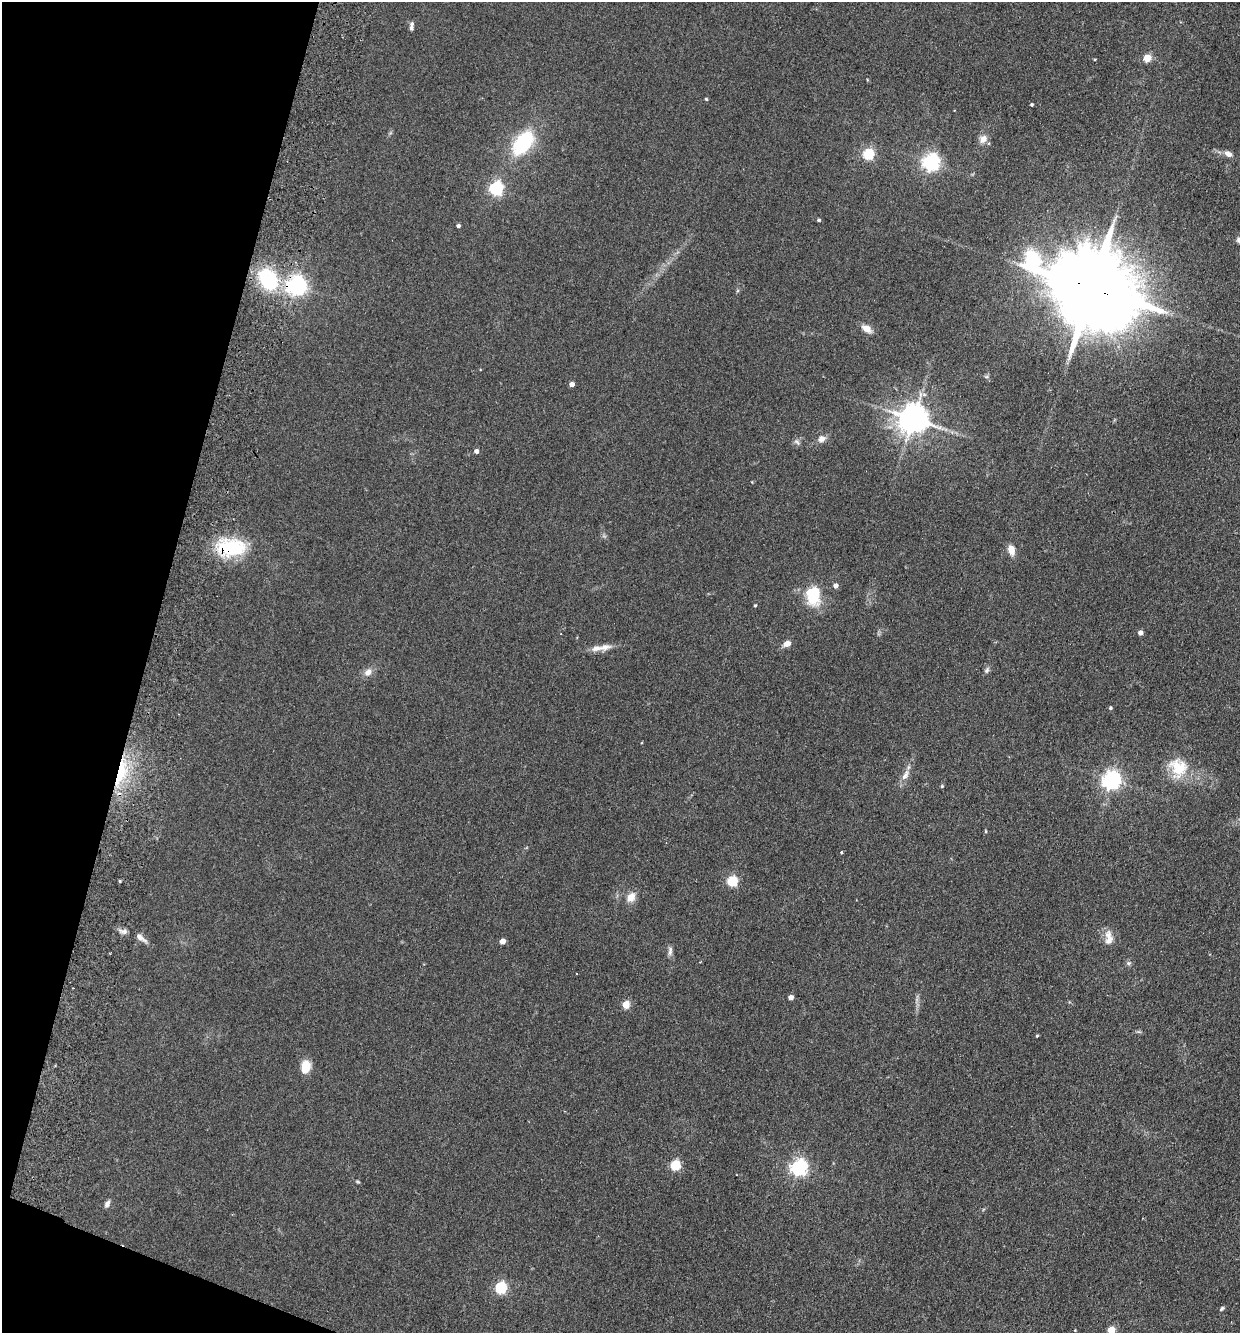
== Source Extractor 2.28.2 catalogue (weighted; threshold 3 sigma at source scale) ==
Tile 9 of 4 x 4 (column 1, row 3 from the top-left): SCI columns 316-1553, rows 1354-2684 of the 5452 x 5368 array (HDU 1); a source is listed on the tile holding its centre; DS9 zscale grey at full resolution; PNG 1242 x 1335 px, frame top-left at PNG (2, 2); no overlay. Shown black and unused: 13% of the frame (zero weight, under 2 of 3 exposures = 3% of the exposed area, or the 3 px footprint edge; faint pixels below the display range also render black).
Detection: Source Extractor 2.28.2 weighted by HDU 2 'WHT'; one run over the whole footprint, this tile lists its part. Background 0.15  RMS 0.011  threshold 0.0505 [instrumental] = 3 sigma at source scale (4.5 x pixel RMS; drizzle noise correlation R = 1.50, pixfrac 1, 0.05/0.05 arcsec/px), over >= 5 px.
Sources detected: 68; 3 cosmic-ray / hot-pixel residue — not listed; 3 inside a brighter listed object's ellipse — not listed separately; the other 62 listed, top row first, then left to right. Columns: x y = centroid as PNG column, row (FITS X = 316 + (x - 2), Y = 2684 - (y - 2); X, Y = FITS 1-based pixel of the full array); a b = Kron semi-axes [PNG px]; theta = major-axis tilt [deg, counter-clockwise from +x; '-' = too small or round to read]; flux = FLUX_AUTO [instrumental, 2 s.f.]
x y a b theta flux
411 24 8 6 88 2.7
1147 58 5 5 - 33
1094 59 3 3 - 1
706 99 4 3 - 1.3
1032 104 3 3 - 1.6
983 139 11 9 37 7
523 143 25 14 52 84
868 154 5 5 - 110
1228 154 11 7 -26 5.7
931 162 6 6 - 410
496 188 6 6 - 220
819 220 4 4 - 1.8
458 226 4 4 - 2.6
268 279 26 18 -58 77
296 286 7 6 - 580
1091 288 29 20 -24 18000
867 329 13 8 -32 8.7
986 377 6 4 0 1.7
572 384 4 4 - 6
913 419 9 8 - 1800
822 439 10 8 22 6.3
797 442 11 4 -45 2.6
476 451 4 4 - 4.8
231 547 35 19 -3 70
1011 550 13 7 -76 9.3
835 586 5 5 - 5.4
813 595 22 16 -86 42
755 605 4 3 - 1.2
1140 633 4 4 - 5.9
787 644 7 5 20 8.7
604 647 19 9 8 9
987 670 9 6 62 2.8
368 672 12 8 44 7.4
1110 708 4 4 - 1.7
1178 767 27 23 -69 36
121 773 44 13 73 57
905 775 18 8 62 8.6
1111 780 7 6 - 510
942 786 4 4 - 1.3
986 831 5 3 - 1.1
841 852 3 3 - 2.4
120 881 4 3 - 1.2
732 881 5 5 - 88
631 897 13 10 56 10
123 931 11 6 -6 4.2
1108 935 15 11 -76 9.6
141 938 18 6 -40 6.8
502 941 4 4 - 11
670 951 13 5 86 4.1
1129 963 7 5 21 2.3
791 997 4 4 - 6.5
626 1005 5 5 - 29
1037 1036 4 3 - 1.1
305 1066 12 8 84 22
675 1165 6 5 - 70
799 1168 6 6 - 370
358 1182 7 3 -19 1.3
107 1204 9 5 63 4
500 1288 6 5 - 120
1222 1309 6 4 50 1.8
1075 1330 3 3 - 0.71
1111 1330 5 5 - 26
Overlapping masked pixels (flux is a lower limit): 4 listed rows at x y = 296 286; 1091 288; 231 547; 121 773
Isophote crosses this tile's border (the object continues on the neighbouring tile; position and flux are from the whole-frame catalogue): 1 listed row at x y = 1111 1330